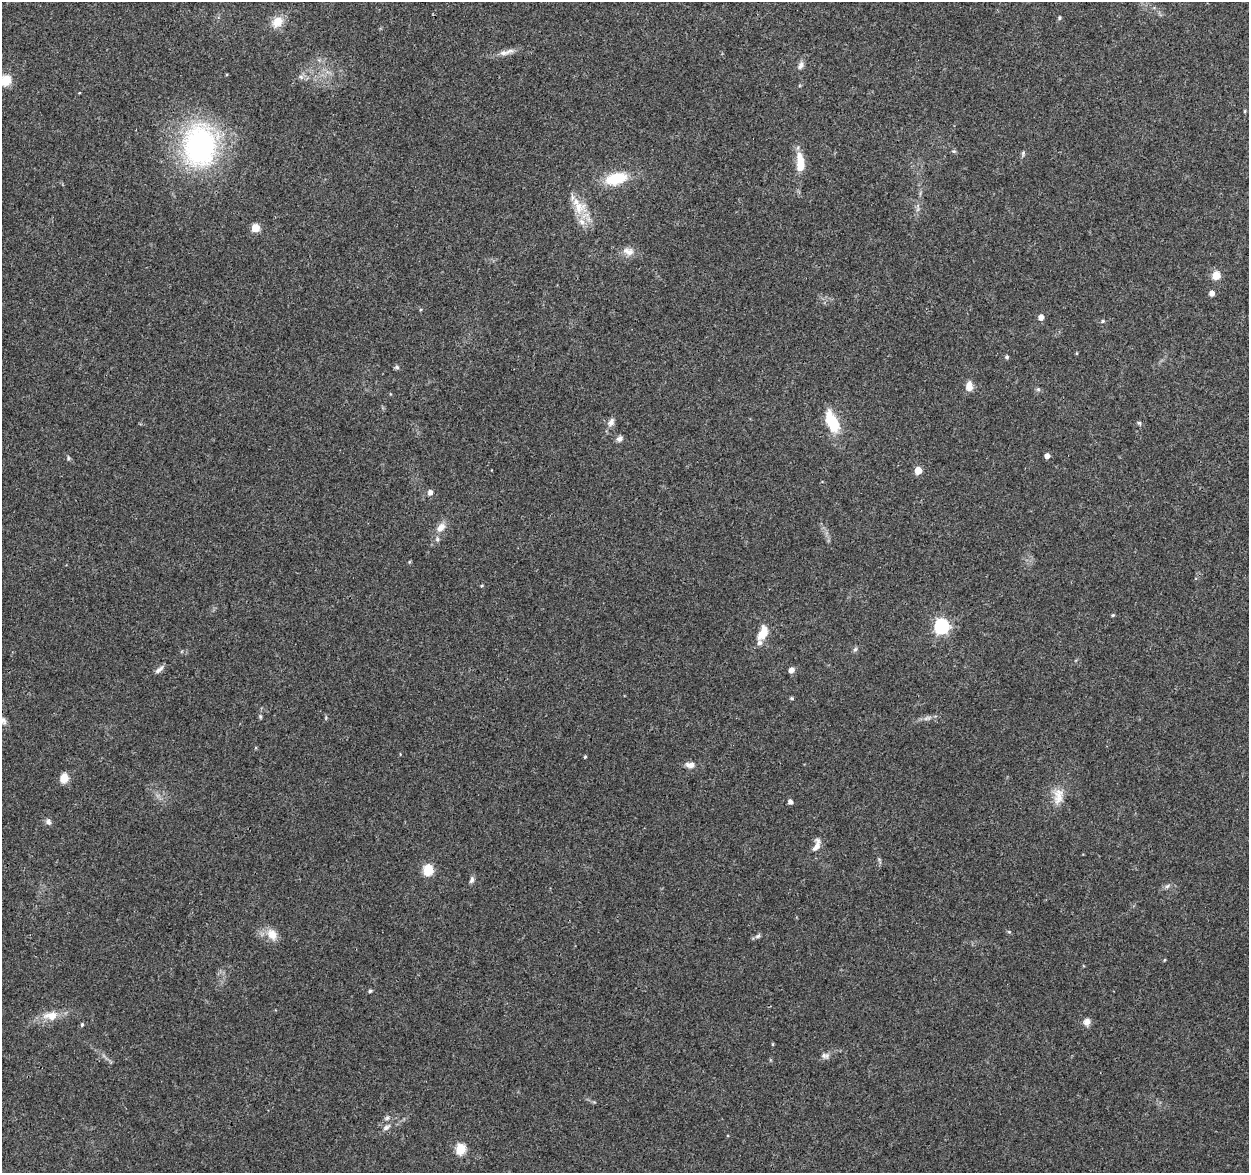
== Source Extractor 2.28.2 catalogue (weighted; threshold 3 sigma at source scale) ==
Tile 10 of 4 x 4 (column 2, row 3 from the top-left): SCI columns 1265-2511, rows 1411-2581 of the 5014 x 5210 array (HDU 1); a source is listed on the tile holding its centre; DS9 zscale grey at full resolution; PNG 1251 x 1175 px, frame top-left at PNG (2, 2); no overlay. Shown black and unused: <1% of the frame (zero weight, under 3 of 4 exposures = <1% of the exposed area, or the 3 px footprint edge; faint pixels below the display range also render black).
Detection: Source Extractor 2.28.2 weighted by HDU 2 'WHT'; one run over the whole footprint, this tile lists its part. Background 0.0369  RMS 0.0034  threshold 0.0152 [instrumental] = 3 sigma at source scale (4.5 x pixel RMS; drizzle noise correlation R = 1.50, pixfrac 1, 0.0396/0.0396 arcsec/px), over >= 5 px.
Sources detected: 72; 4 inside a brighter listed object's ellipse — not listed separately; the other 68 listed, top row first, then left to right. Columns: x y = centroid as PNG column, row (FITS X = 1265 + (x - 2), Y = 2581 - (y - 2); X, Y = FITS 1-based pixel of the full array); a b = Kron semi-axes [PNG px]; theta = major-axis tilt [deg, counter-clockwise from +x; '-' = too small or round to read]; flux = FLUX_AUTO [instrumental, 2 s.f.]
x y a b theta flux
1059 18 5 5 - 0.54
277 22 14 11 43 5.1
503 53 13 6 -3 1.8
801 65 11 7 62 1.5
301 77 6 5 - 0.77
6 80 5 5 - 22
1245 111 5 3 - 0.35
200 146 35 26 -89 83
953 151 7 4 0 0.47
1023 153 7 5 89 0.62
800 163 19 8 -87 8.3
616 178 22 12 14 13
578 207 26 17 -5 6.8
255 228 5 5 - 9.6
629 252 14 10 56 2.4
1216 275 5 5 - 11
1212 293 5 5 - 2.1
1041 317 5 4 - 2.6
1102 321 5 4 - 0.45
1076 353 5 3 - 0.29
1007 357 4 4 - 0.64
397 367 6 6 - 0.64
969 386 9 7 -87 3.4
1038 389 6 5 - 0.58
832 421 23 10 -65 14
611 422 11 8 64 1.8
1139 423 6 5 - 0.55
619 439 9 7 39 1.2
1047 456 5 4 - 1.8
68 458 6 4 -90 0.48
918 470 5 5 - 7.9
430 492 5 5 - 1.7
440 528 14 8 46 3.1
409 562 5 3 - 0.34
481 586 5 3 - 0.33
1113 615 4 4 - 0.42
941 626 6 6 - 78
763 633 16 9 65 5.9
855 649 7 5 67 0.68
159 670 13 5 44 1.4
791 670 5 5 - 2.7
791 698 5 4 - 0.43
260 717 6 4 -71 0.46
927 718 13 5 19 1.4
3 721 11 8 82 1.3
585 757 4 3 - 0.36
690 765 13 8 -7 1.9
64 778 5 5 - 13
1058 796 23 13 87 5.1
790 802 4 4 - 1.5
48 822 8 7 - 1.1
817 845 20 8 73 2.9
428 870 6 5 - 25
472 880 9 5 70 0.94
1167 886 8 5 36 0.86
1009 932 6 3 -19 0.38
272 934 15 11 -55 4.1
758 936 8 5 27 0.84
1164 960 4 3 - 0.31
370 991 5 4 - 0.58
51 1016 21 11 1 5.3
1087 1021 8 8 - 2
82 1024 5 4 - 0.53
773 1044 5 3 - 0.33
825 1056 12 7 1 1.4
387 1118 7 6 - 0.79
386 1127 12 7 31 1.5
460 1149 6 5 - 23
Isophote crosses this tile's border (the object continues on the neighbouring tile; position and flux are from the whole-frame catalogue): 2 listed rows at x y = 6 80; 3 721